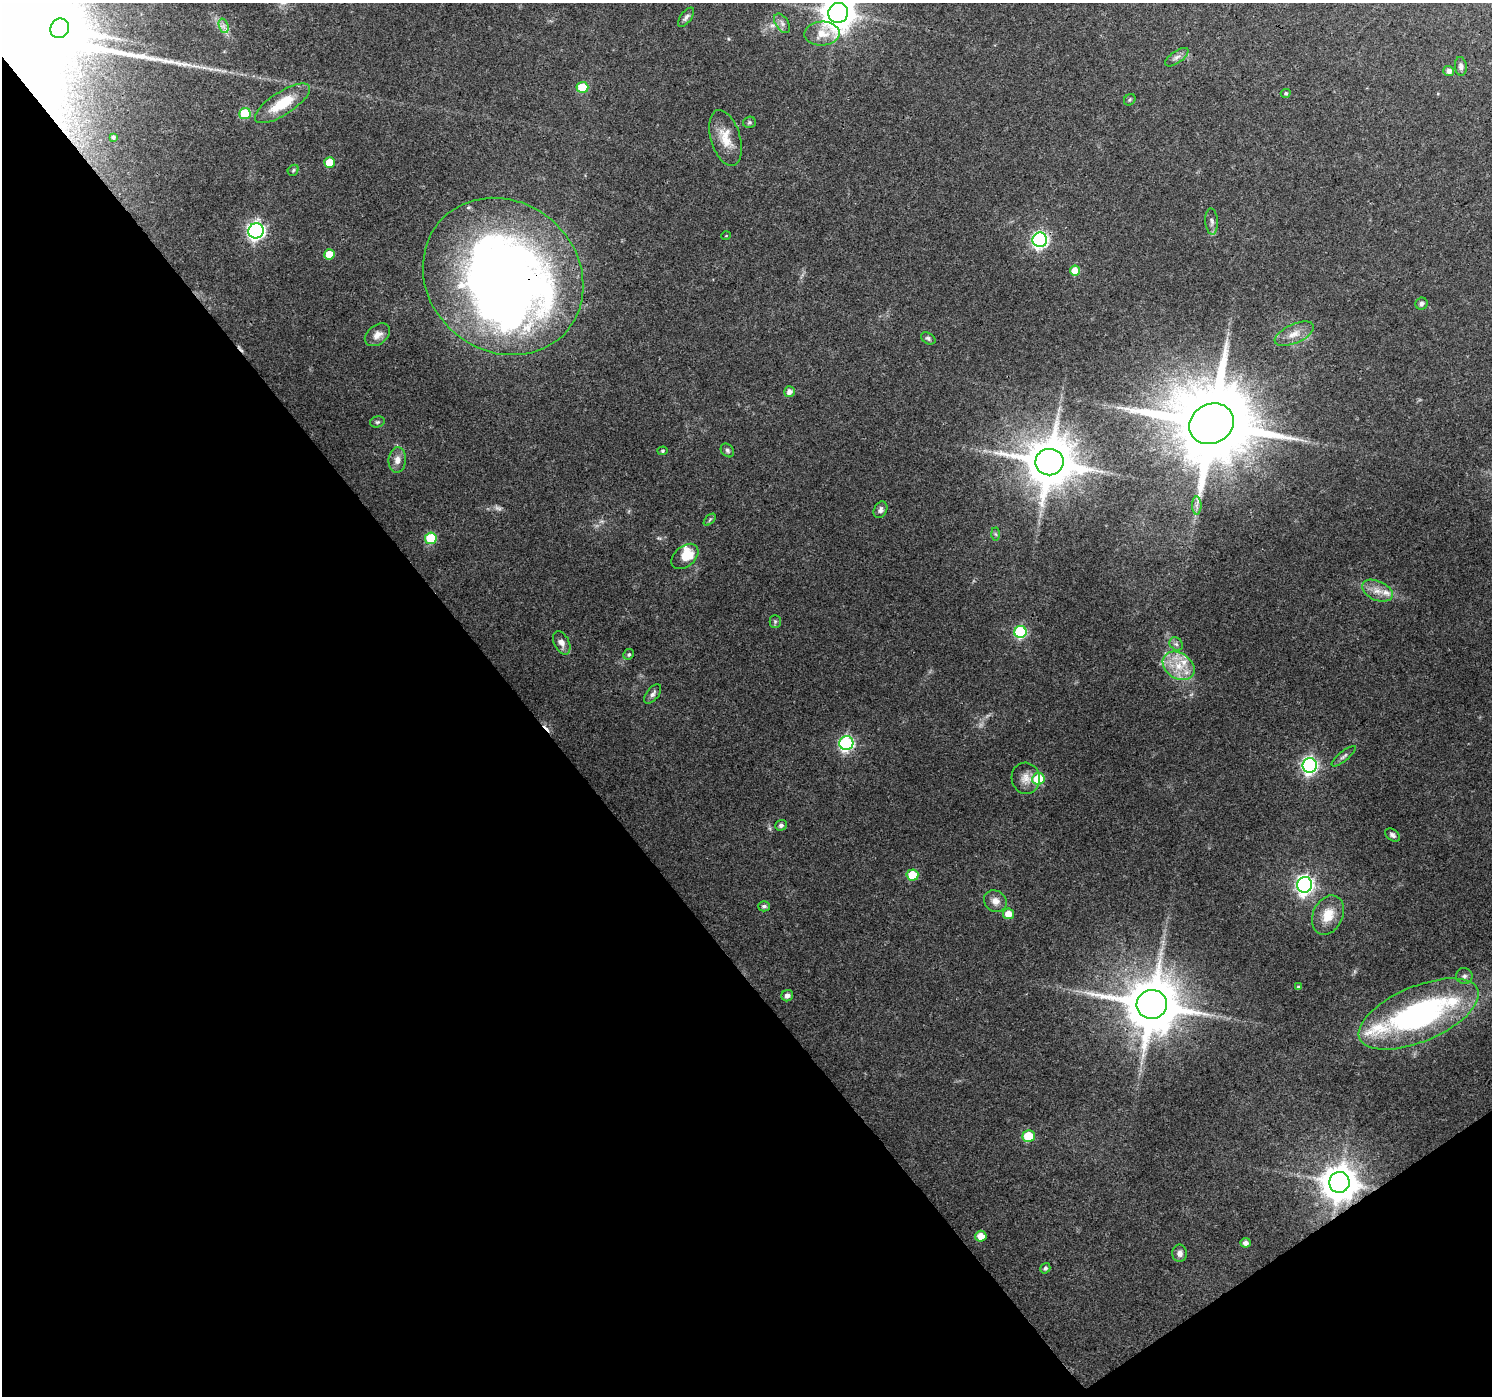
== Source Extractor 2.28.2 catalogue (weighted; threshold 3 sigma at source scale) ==
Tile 14 of 4 x 4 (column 2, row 4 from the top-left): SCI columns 1495-2984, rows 196-1589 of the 5964 x 5900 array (HDU 1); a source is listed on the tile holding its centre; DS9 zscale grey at full resolution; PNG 1494 x 1398 px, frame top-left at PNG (2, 3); each listed source drawn as its Kron ellipse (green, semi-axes under 4 px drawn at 4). Shown black and unused: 38% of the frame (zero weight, under 3 of 4 exposures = <1% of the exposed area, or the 3 px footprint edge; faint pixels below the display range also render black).
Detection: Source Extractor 2.28.2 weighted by HDU 2 'WHT'; one run over the whole footprint, this tile lists its part. Background 0.0882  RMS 0.0054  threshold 0.0245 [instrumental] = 3 sigma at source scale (4.5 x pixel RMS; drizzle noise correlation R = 1.50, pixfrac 1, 0.0396/0.0396 arcsec/px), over >= 5 px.
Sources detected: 87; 2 too faint to see at this stretch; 1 inside a brighter object's white glare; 2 cosmic-ray / hot-pixel residue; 1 long thin detection or spike segment (spike, bleed or trail) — neither listed nor drawn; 6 inside a brighter listed object's ellipse — not listed separately; the other 75 listed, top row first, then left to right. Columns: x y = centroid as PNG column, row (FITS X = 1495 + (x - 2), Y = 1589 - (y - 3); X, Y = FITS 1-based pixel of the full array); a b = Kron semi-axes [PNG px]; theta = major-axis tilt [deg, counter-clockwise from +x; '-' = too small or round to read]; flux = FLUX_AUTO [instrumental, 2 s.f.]
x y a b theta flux
838 13 10 9 - 1000
686 17 11 5 54 1.8
782 23 11 6 -57 2.1
224 26 7 4 -71 1.8
60 28 10 9 - 2400
822 34 17 12 2 7.9
1177 57 13 6 35 2.5
1461 66 9 6 -84 1.8
1449 71 5 5 - 2.8
582 87 6 5 - 15
1286 93 5 4 - 0.8
1130 100 6 5 - 0.9
282 103 32 11 33 18
245 114 6 5 - 28
749 122 6 5 - 0.93
113 137 3 3 - 0.96
725 138 29 14 -73 11
329 163 5 5 - 10
293 170 6 5 - 0.8
1212 222 13 6 -86 2.1
256 231 8 7 - 160
726 236 5 3 - 0.39
1040 240 7 7 - 130
330 254 5 5 - 9.8
1075 270 5 5 - 11
503 276 84 74 -40 530
1421 304 6 6 - 1.6
1294 334 21 9 24 6.2
377 335 14 9 38 4.1
928 338 8 5 -32 1.3
789 392 5 5 - 3.1
377 422 7 5 14 1.1
1211 424 23 19 28 8500
727 450 7 6 - 1.3
663 451 5 4 - 0.68
397 460 13 8 84 4
1049 462 14 13 - 2700
1197 505 9 4 -90 1.9
880 510 9 6 63 1.7
710 520 7 4 45 0.97
996 534 6 4 -87 0.79
431 538 6 5 - 29
685 556 15 10 41 7.3
1377 591 16 9 -24 5.7
775 621 6 5 - 1.1
1020 632 6 6 - 55
562 643 12 7 -63 3.2
1176 644 7 6 - 1.5
629 654 5 5 - 1
1179 666 17 12 -34 12
653 694 11 6 51 1.9
846 743 7 7 - 100
1344 756 15 4 39 1.7
1310 765 7 7 - 150
1026 778 16 14 -78 5.4
1038 779 6 6 - 22
781 825 6 5 - 1.6
1392 835 8 5 -36 1.5
912 875 6 5 - 14
1305 885 8 7 - 210
995 901 12 10 -34 4
764 906 6 5 - 1.5
1008 914 5 5 - 7.2
1328 915 20 15 65 11
1464 976 8 8 - 2
1298 987 4 4 - 0.93
787 996 6 5 - 2.4
1152 1004 15 14 - 3600
1419 1014 64 27 23 130
1029 1136 6 6 - 25
1339 1182 10 10 - 1300
981 1236 5 5 - 5.3
1246 1243 5 5 - 2.5
1180 1253 9 7 89 2.6
1045 1268 5 5 - 1.5
Overlapping masked pixels (flux is a lower limit): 2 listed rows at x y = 503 276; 1339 1182
Isophote crosses this tile's border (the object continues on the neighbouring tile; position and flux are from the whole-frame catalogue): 1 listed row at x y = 838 13